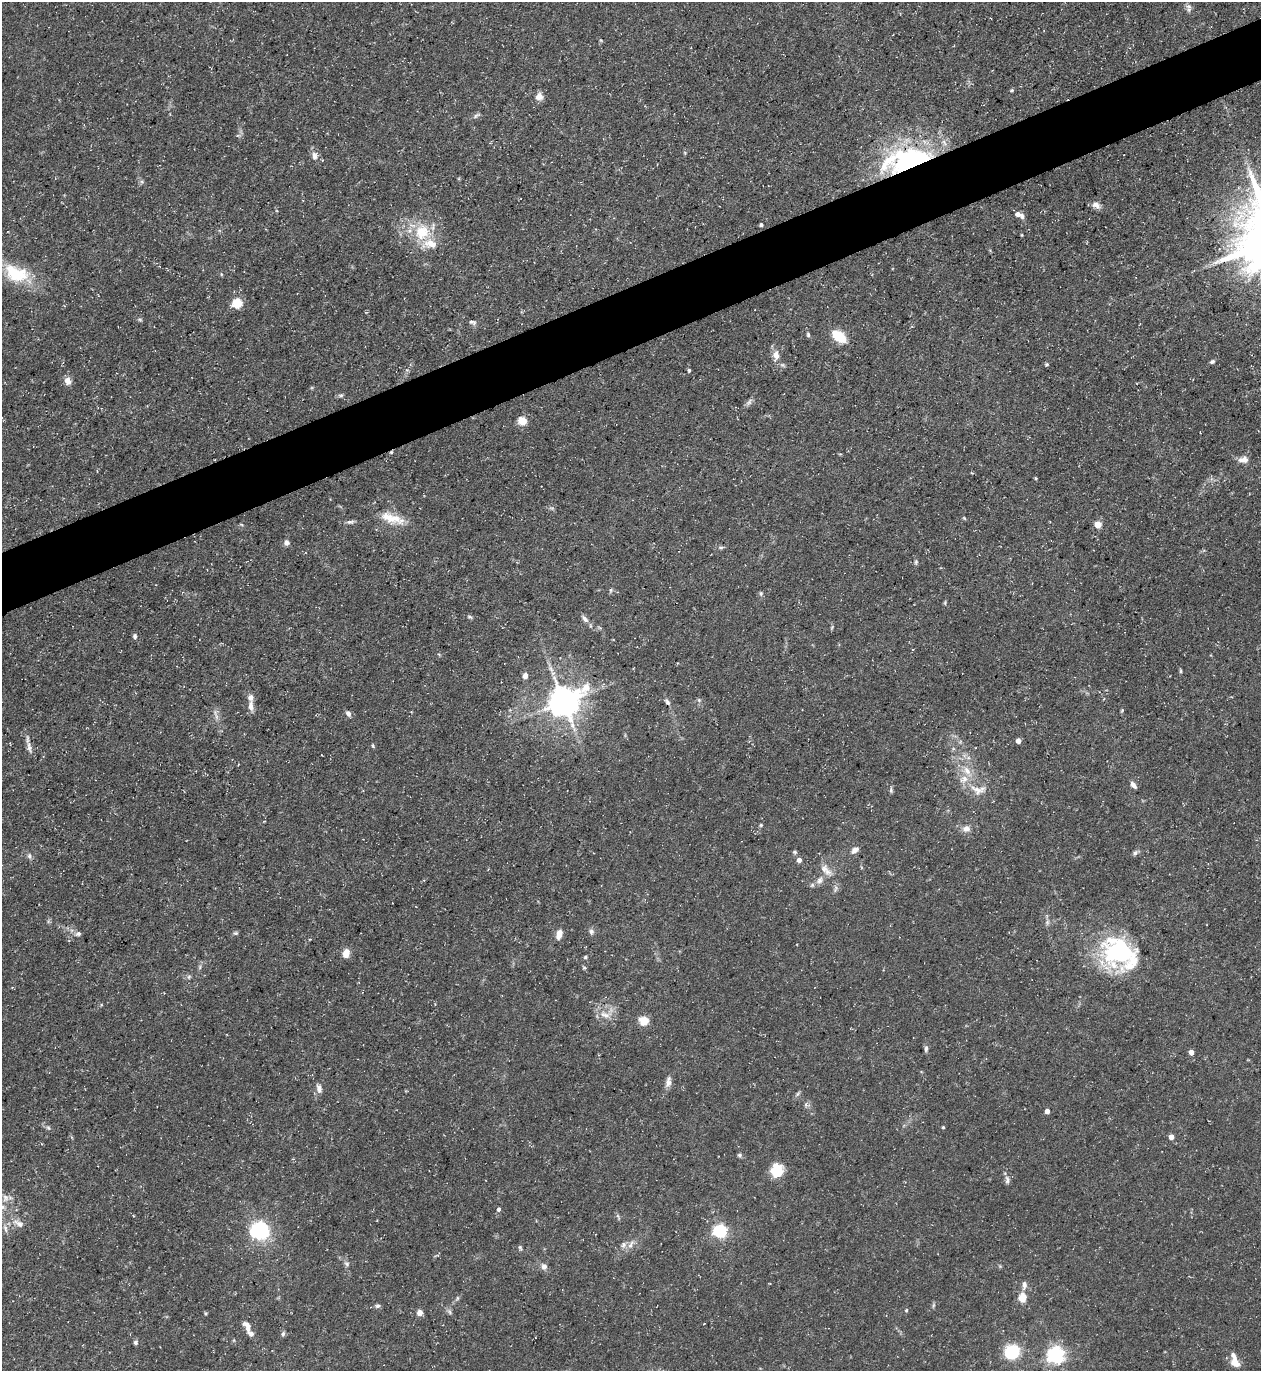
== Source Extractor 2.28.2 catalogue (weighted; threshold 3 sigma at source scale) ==
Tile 10 of 4 x 4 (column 2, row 3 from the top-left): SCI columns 1408-2666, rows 1371-2739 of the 5462 x 5478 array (HDU 1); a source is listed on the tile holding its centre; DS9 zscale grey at full resolution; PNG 1263 x 1373 px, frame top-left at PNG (2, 2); no overlay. Shown black and unused: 4% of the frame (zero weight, under 3 of 5 exposures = <1% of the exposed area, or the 3 px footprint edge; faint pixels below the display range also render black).
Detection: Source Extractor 2.28.2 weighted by HDU 2 'WHT'; one run over the whole footprint, this tile lists its part. Background 0.0725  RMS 0.0047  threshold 0.0211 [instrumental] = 3 sigma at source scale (4.5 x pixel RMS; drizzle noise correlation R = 1.50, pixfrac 1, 0.05/0.05 arcsec/px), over >= 5 px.
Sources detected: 123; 1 inside a brighter object's white glare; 1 cosmic-ray / hot-pixel residue — not listed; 6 inside a brighter listed object's ellipse — not listed separately; the other 115 listed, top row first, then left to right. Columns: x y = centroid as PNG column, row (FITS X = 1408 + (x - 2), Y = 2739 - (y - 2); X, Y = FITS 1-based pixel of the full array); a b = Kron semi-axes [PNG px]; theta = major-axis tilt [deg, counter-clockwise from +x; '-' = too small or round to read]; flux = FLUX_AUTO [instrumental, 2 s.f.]
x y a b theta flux
1188 6 9 7 -19 1.7
1012 90 5 4 - 0.71
539 97 10 10 - 3.1
476 116 11 5 36 1.1
314 156 12 7 -84 2.6
908 158 55 27 -3 59
1096 205 12 7 -33 2.7
1018 215 10 5 -26 3.4
761 225 4 4 - 0.88
422 232 24 21 78 18
1022 235 3 3 - 0.38
16 273 36 22 -21 21
221 274 5 3 - 0.45
237 303 5 5 - 29
140 319 6 4 -2 0.69
472 322 10 5 -12 1.2
808 335 6 4 -86 0.83
839 337 16 9 -35 12
776 355 11 7 89 4.2
1212 362 6 4 24 0.92
689 370 4 4 - 0.76
68 381 8 6 -70 3.4
341 395 7 5 6 0.95
749 402 12 6 54 1.6
522 421 5 5 - 21
1243 460 13 9 9 3.2
1036 478 4 4 - 0.48
392 518 34 12 -16 10
964 518 6 3 -45 0.5
350 522 11 5 5 1.4
1098 524 5 4 - 9.7
287 543 7 6 - 1.6
721 547 9 4 0 0.93
916 562 6 4 72 0.74
611 590 6 4 89 0.72
761 593 6 5 - 0.77
470 617 7 4 -23 0.75
585 619 10 6 -47 1.8
832 627 6 4 72 0.6
135 636 7 5 -77 1
1181 671 5 4 - 0.65
525 676 8 6 87 1.8
699 700 5 4 - 0.69
564 702 10 9 - 900
667 702 9 5 -47 1.3
251 706 15 7 -87 2.8
1122 710 5 4 - 0.49
348 714 7 5 -57 1.7
1018 741 5 5 - 2.2
373 746 6 4 -71 0.58
29 747 17 5 -78 2.5
967 771 15 8 -54 5
1133 785 9 5 -51 1.9
891 790 8 5 -84 0.88
977 791 25 11 -35 7.4
761 825 5 4 - 0.57
966 829 10 8 -1 2.8
855 850 10 7 33 2.3
795 852 6 4 -16 0.78
1135 853 8 6 45 1.2
29 856 8 6 -63 1.3
799 860 5 5 - 2.1
826 870 23 9 -46 4.8
820 880 11 8 47 2.8
591 932 8 6 87 1.4
236 933 6 5 - 0.74
78 934 7 6 - 1.3
559 934 10 6 75 4.4
346 953 10 8 76 4.1
1119 953 44 32 -40 61
585 957 5 4 - 0.63
200 967 6 4 73 0.79
189 977 6 5 - 0.87
101 1005 5 3 - 0.38
605 1015 17 9 -24 4.9
644 1021 5 5 - 25
926 1048 7 5 -89 1.1
1191 1052 4 4 - 3.8
668 1082 16 7 77 2.7
319 1088 10 7 -75 2.4
797 1094 7 4 70 0.83
1047 1111 5 5 - 1.9
943 1127 3 3 - 0.59
48 1128 7 5 -43 0.92
1171 1137 4 4 - 4.3
739 1155 7 5 -21 0.85
777 1170 14 13 - 11
1007 1180 11 6 -80 1.6
6 1198 10 7 -67 2.7
2 1206 11 5 -33 2.3
499 1209 5 4 - 1.2
19 1224 15 8 -35 3.1
5 1228 11 5 -76 1.9
260 1230 13 12 - 55
720 1231 6 5 - 100
631 1244 14 5 62 2.2
623 1245 8 6 65 1.7
520 1247 7 4 -63 0.78
347 1264 8 6 -45 1.2
544 1267 8 7 - 2.2
1024 1285 11 6 85 2
1022 1297 11 9 74 5.8
457 1298 6 3 -73 0.6
933 1305 8 4 81 0.75
377 1306 7 5 14 1.1
906 1310 5 3 - 0.51
420 1312 6 6 - 2.5
449 1312 8 5 -69 1.1
704 1324 2 2 - 0.48
247 1326 14 8 -67 3.4
283 1334 7 5 72 1
135 1342 6 5 - 1
1012 1352 12 10 29 33
1056 1355 6 6 - 180
1235 1363 12 9 -43 5.2
Overlapping masked pixels (flux is a lower limit): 1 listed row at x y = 908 158
Isophote crosses this tile's border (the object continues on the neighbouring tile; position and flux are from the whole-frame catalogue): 1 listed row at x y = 2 1206